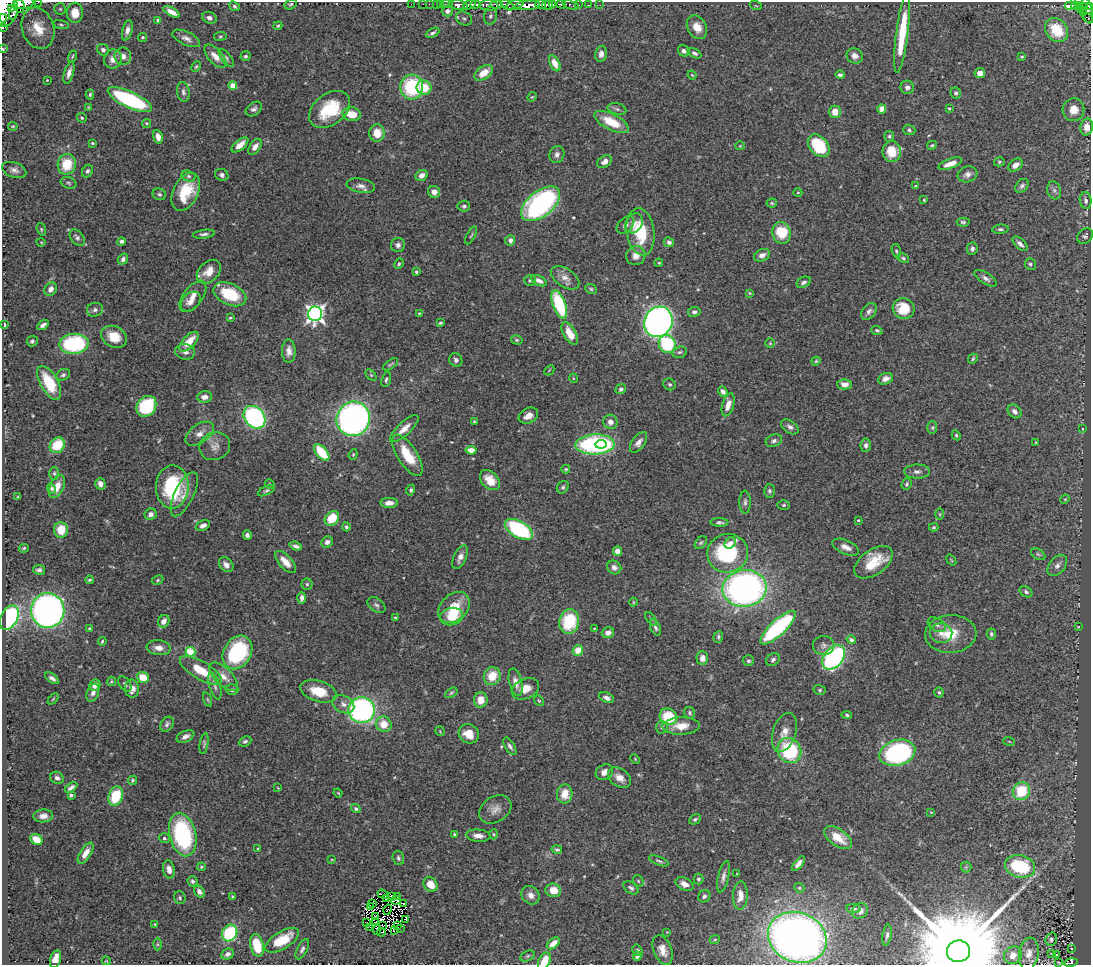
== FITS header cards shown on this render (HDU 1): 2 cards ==
NAXIS1  =                 1089
NAXIS2  =                  963

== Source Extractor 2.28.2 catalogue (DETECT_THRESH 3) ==
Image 1089 x 963 px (HDU 1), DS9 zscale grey, 1 PNG px = 1 image px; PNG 1093 x 967 px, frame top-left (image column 1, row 963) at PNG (2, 2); each listed source drawn as its Kron ellipse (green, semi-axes under 4 px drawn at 4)
Background 0.678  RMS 0.032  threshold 0.0966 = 3 sigma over >= 5 px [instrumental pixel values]
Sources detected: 487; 11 with non-positive FLUX_AUTO (blend fragments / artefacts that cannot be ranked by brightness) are neither listed nor drawn; the other 476 listed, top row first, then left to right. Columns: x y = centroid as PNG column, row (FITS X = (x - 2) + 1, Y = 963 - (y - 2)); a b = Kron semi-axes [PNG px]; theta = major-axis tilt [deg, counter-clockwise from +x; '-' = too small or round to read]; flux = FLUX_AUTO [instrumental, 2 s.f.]
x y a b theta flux
38 2 2 2 - 22
24 3 9 6 8 890
291 4 6 4 32 3.3
411 4 2 2 - 1.8
423 4 2 2 - 9.4
429 4 2 2 - 14
436 4 2 2 - 12
440 4 2 2 - 4.7
447 4 6 2 0 17
475 4 5 3 - 420
541 4 5 3 - 330
552 4 4 3 - 250
561 4 4 3 - 180
19 5 8 5 -77 750
458 5 9 4 -7 780
469 5 6 3 18 470
489 5 10 5 -3 300
497 5 6 4 -1 210
507 5 7 4 -35 340
515 5 9 4 19 430
527 5 12 4 6 1300
547 5 5 4 - 540
570 5 8 3 -18 94
579 5 2 2 - 10
588 5 3 2 - 21
600 5 3 2 - 5.3
1079 5 3 2 - 54
234 6 6 4 -38 4.3
756 6 6 3 -19 2.1
1070 6 5 3 - 110
1075 6 4 3 - 110
1084 6 3 2 - 56
1089 6 4 3 - 74
11 8 4 3 - 230
60 9 6 5 - 4.2
1081 9 4 3 - 65
5 11 16 12 73 3300
447 11 5 5 - 11
1087 11 13 5 -77 120
171 12 9 4 -30 18
13 13 7 3 80 370
75 13 10 8 90 38
1083 13 3 2 - 23
490 16 9 6 82 7.2
3 18 4 3 - 540
209 18 7 5 -22 8.5
464 18 8 6 -31 6.5
1088 18 5 2 - 95
158 21 4 4 - 8.1
61 24 8 3 -11 3.2
278 26 4 3 - 2.9
3 27 3 2 - 65
697 27 12 9 -61 23
38 28 21 16 -72 52
127 30 10 5 75 10
1056 30 13 10 -50 75
432 33 7 4 27 5.9
902 33 40 6 83 99
220 36 6 3 8 2.7
143 37 4 4 - 3.4
186 38 15 6 -25 12
2 48 3 2 - 14
103 50 6 5 - 6.4
684 51 6 5 - 6.8
695 53 7 4 -29 5.5
601 54 8 5 79 11
72 56 6 3 70 2.7
123 56 9 8 - 12
215 56 14 7 -47 19
246 56 5 5 - 3.9
855 56 8 7 - 11
1022 57 3 3 - 2.1
226 58 11 5 -52 4.8
113 59 9 9 - 18
555 63 8 5 -63 17
196 67 5 3 - 2.9
69 73 11 4 74 11
484 73 10 6 36 25
980 73 5 5 - 17
692 75 5 3 - 1.9
840 75 4 3 - 5.7
47 80 2 2 - 1.7
233 85 4 4 - 32
412 87 12 11 - 160
424 87 7 7 - 47
907 87 7 6 - 7.4
183 92 10 6 -81 7.1
956 93 5 5 - 4.7
90 94 5 4 - 3.4
532 97 5 4 - 2.3
130 100 24 8 -25 270
89 107 3 3 - 1.8
949 108 3 2 - 2.2
254 109 9 6 37 7.1
330 109 23 15 37 99
617 109 9 5 -15 5.4
882 109 5 4 - 18
1073 110 11 11 - 26
835 112 6 6 - 21
352 114 9 7 -10 35
82 118 5 4 - 4.1
612 122 19 8 -27 55
146 123 5 4 - 3.1
13 126 5 3 - 2.6
1087 127 8 6 78 18
909 130 6 5 - 4.2
377 133 8 7 - 38
889 136 5 5 - 3.8
158 137 7 4 -75 13
92 143 3 3 - 2.7
240 145 10 5 41 21
932 145 5 3 - 2.9
740 146 4 4 - 2
819 146 13 9 -48 120
255 147 9 5 54 13
892 152 10 9 - 44
557 154 9 7 71 8.5
605 162 8 5 36 13
999 162 5 4 - 3.3
67 164 10 9 - 64
950 164 12 5 20 20
1015 165 8 5 40 13
14 170 12 7 -19 11
87 171 6 5 - 6
968 174 10 7 18 10
222 175 7 6 - 5.9
422 175 6 5 - 13
188 176 7 5 -17 4.6
69 183 8 5 -19 4.7
361 186 14 7 -10 12
916 186 3 3 - 1.9
1022 186 8 5 46 6.2
1054 190 9 6 -75 7.9
186 192 20 12 64 77
434 192 6 6 - 9.9
798 192 4 3 - 1.6
159 194 7 5 -25 5.1
924 200 4 4 - 2.4
1086 200 9 6 -82 6.5
772 203 5 4 - 2.9
540 204 23 12 39 470
464 206 6 5 - 5.5
963 222 6 4 -3 4.1
634 223 10 8 60 14
626 225 10 7 45 9.5
41 229 6 4 -72 3.2
1000 229 8 4 5 4.7
641 232 24 14 -82 98
782 233 11 9 -78 84
204 234 11 4 7 5.9
471 235 10 3 62 3.1
1085 236 8 6 45 5.1
77 238 9 6 -52 6.7
510 240 5 5 - 7
121 241 4 3 - 6.1
41 242 4 3 - 1.7
669 242 5 5 - 7.4
1020 244 9 5 -45 9.8
398 245 7 7 - 7.7
972 249 6 5 - 6.9
896 251 7 4 -76 3.5
762 255 8 6 24 12
636 256 10 9 - 17
903 258 6 4 -28 4
123 259 6 5 - 7.1
659 263 4 4 - 2.5
399 264 5 3 - 3.3
1030 264 6 5 - 5.5
209 272 14 9 44 32
416 272 3 3 - 3
565 278 16 9 -33 17
986 278 13 5 -33 9.3
530 280 6 5 - 4
539 281 8 5 -28 13
804 282 7 5 27 6.6
51 289 7 5 54 13
591 289 6 4 -27 3.3
749 293 4 3 - 2.3
230 294 17 10 -25 100
193 296 18 9 52 21
191 301 11 8 44 14
559 304 15 6 -70 140
904 308 11 10 - 56
95 310 8 7 - 7.5
869 311 9 6 50 8.2
694 312 6 5 - 6.2
419 313 4 4 - 2.1
315 314 7 7 - 970
230 318 4 3 - 2.5
658 322 15 14 - 1000
440 323 4 3 - 3
4 325 4 3 - 3.6
43 325 6 3 33 7.6
877 330 5 4 - 4.2
570 333 12 6 -60 32
114 337 13 10 -26 41
517 340 6 4 -16 3.3
32 341 6 5 - 4.6
189 342 12 6 46 41
770 343 5 5 - 2.6
74 344 14 10 4 220
667 344 9 8 - 140
289 351 11 7 -90 15
185 352 10 7 -10 11
680 352 7 5 16 4.6
973 359 5 3 - 3.5
456 360 7 6 - 7.6
816 361 4 4 - 2.9
390 364 9 3 34 3.4
549 370 6 2 45 1.7
63 375 7 5 27 5.2
371 375 6 4 -45 3.2
573 378 5 3 - 1.7
386 379 8 4 72 4.4
885 379 8 5 22 12
49 383 18 8 -61 80
669 384 6 5 - 4.2
845 384 7 5 0 16
621 389 5 5 - 6
723 391 5 4 - 9.5
205 397 7 5 4 14
728 405 12 5 74 19
146 406 11 9 52 160
1015 411 8 6 -45 11
528 416 10 7 29 16
254 417 12 9 -49 360
353 419 17 16 - 860
474 421 3 2 - 2
610 422 7 7 - 12
790 427 10 6 -35 8
932 428 6 5 - 3.3
404 429 18 6 43 21
1083 429 4 3 - 1.8
200 434 16 9 35 18
956 435 5 4 - 3.6
774 441 8 6 21 7.1
638 442 12 6 53 12
1036 442 4 3 - 1.9
595 444 19 10 2 370
601 444 5 3 - 68
57 445 8 7 - 61
866 445 7 5 84 8.6
215 446 16 13 21 20
471 450 5 4 - 19
322 452 10 5 -50 79
353 454 5 4 - 2.8
407 455 23 9 -57 67
566 469 4 3 - 2.9
917 472 13 7 1 9.5
54 473 6 5 - 3.9
490 480 11 8 -47 30
100 484 6 5 - 14
270 484 5 4 - 2.6
907 484 6 5 - 3.8
57 487 12 7 63 27
172 487 21 16 89 170
563 487 7 5 48 4.3
51 488 5 4 - 4.3
411 490 5 4 - 4.1
266 491 9 4 25 4.6
769 491 7 5 -88 4.7
184 494 24 9 64 26
18 497 4 3 - 3.4
1065 499 5 4 - 2
745 502 11 5 90 7
389 503 8 5 2 14
784 505 6 5 - 3.7
151 514 6 5 - 9.2
940 514 6 4 -90 2.7
332 518 8 6 49 58
858 520 3 2 - 2.6
720 522 9 4 -1 5.7
203 525 7 5 26 9.7
346 527 4 4 - 5.6
934 527 4 3 - 2.7
519 529 15 8 -30 240
61 530 7 7 - 44
247 535 5 4 - 6.8
327 542 6 5 - 9
701 543 7 5 48 4
730 543 6 5 - 10
296 546 6 4 -19 7
846 547 14 7 -23 15
24 548 5 3 - 2.9
617 551 5 4 - 18
728 553 20 19 - 210
1038 554 8 5 -30 4.2
460 557 12 6 65 13
951 560 6 3 -54 2.2
285 562 14 6 -48 24
873 562 22 12 35 70
226 565 8 6 -47 13
1057 565 12 8 52 11
614 567 7 6 - 9.6
39 570 6 5 - 6.5
89 580 4 3 - 3.2
158 580 6 4 29 2.9
307 584 5 5 - 3.7
745 588 22 18 8 890
1026 592 7 5 -33 5.3
302 598 6 4 88 7.4
633 602 4 3 - 1.9
376 605 10 6 -37 6.1
454 607 18 13 45 58
48 610 17 16 - 970
452 616 11 8 11 47
9 618 13 8 61 300
395 618 3 3 - 2.4
651 619 7 4 -54 3.8
164 621 6 5 - 14
569 622 12 10 76 110
937 625 10 6 -33 8.9
1078 627 3 2 - 1.3
89 628 4 3 - 2.6
655 628 8 5 -65 6.3
778 628 23 7 43 290
594 629 3 3 - 2
608 633 6 5 - 15
941 633 11 10 - 18
951 634 25 19 4 63
991 634 5 4 - 5.1
718 637 6 5 - 4.1
851 640 5 4 - 5.7
102 641 4 3 - 2.7
824 645 11 9 4 9.9
159 648 12 7 -7 17
578 650 5 5 - 33
190 652 5 4 - 100
237 652 18 13 58 230
834 657 14 9 50 460
702 658 7 6 - 12
773 660 7 5 37 6.1
748 661 5 5 - 4.3
201 670 24 9 -30 61
492 676 9 8 - 42
143 677 6 5 - 41
224 677 18 8 -45 22
52 678 8 4 -36 7.8
111 681 4 3 - 2.3
516 682 14 6 -76 17
125 684 8 5 -54 5.2
95 685 6 5 - 14
215 686 14 5 -73 9
132 689 9 7 -88 17
525 689 14 10 25 27
232 690 6 5 - 6.4
820 690 6 5 - 3.5
318 691 19 10 -17 48
939 692 5 4 - 3.8
93 693 9 6 70 9.4
451 693 7 4 30 3.4
607 698 8 4 -24 8.3
53 699 6 4 46 2.4
207 699 7 3 -71 3.5
481 700 7 6 - 28
539 701 6 4 -53 2.7
343 704 11 8 -28 14
362 710 13 13 - 560
690 713 6 5 - 4.5
847 715 5 4 - 3.8
668 717 9 8 - 100
167 724 8 6 54 5.8
384 724 8 7 - 35
681 726 18 8 1 33
662 727 6 6 - 5.8
440 731 5 3 - 1.9
784 732 20 11 72 28
469 734 10 9 - 34
185 736 9 5 25 10
245 741 6 5 - 5.3
1009 741 6 3 -20 2.3
204 744 10 3 82 4.1
510 746 10 4 -58 6.7
789 751 13 11 -57 170
897 753 18 12 16 390
635 759 5 3 - 1.9
604 772 9 7 31 14
57 778 7 6 - 7.7
619 778 13 9 -35 19
133 780 5 4 - 3.1
71 787 7 3 34 6.7
278 788 3 2 - 1.3
1021 791 9 8 - 89
338 793 4 3 - 1.9
565 794 9 7 89 32
71 795 4 3 - 5.2
116 796 10 7 69 83
356 809 5 4 - 4.8
495 809 17 12 31 19
931 812 3 2 - 1.7
43 816 10 6 2 14
695 819 6 4 29 4.2
454 834 4 3 - 3.5
493 834 5 3 - 2.4
183 835 22 13 -76 270
478 836 12 6 -4 15
164 838 5 5 - 3.6
838 838 16 8 -36 42
36 839 6 5 - 36
258 849 4 3 - 2.1
557 849 5 4 - 4.1
86 853 12 5 58 21
398 858 7 5 -73 5
332 859 3 2 - 1.7
659 861 11 4 -22 4.6
798 864 9 4 52 10
1020 866 15 11 -13 150
201 867 4 3 - 2.6
966 867 5 5 - 3.6
169 869 9 6 -78 14
737 874 3 3 - 1.8
723 877 16 5 78 10
699 879 5 5 - 4.9
192 881 5 5 - 4.4
638 881 6 5 - 2.9
431 884 8 6 -48 33
684 884 10 6 -25 14
631 888 8 5 -35 6.1
799 888 5 4 - 3.3
553 890 8 6 -14 28
199 892 6 4 -55 8.6
383 894 5 3 - 5.9
531 895 10 8 -45 14
233 896 3 3 - 2.6
704 896 6 5 - 6.5
740 896 14 7 87 22
391 897 3 2 - 1.6
398 897 2 2 - 1
180 898 6 5 - 4
386 899 3 2 - 3.6
396 900 5 2 - 4.8
373 904 3 2 - 0.17
404 904 3 2 - 2.7
370 906 3 2 - 2
388 909 5 2 - 0.44
854 909 7 4 -9 5
860 911 8 7 - 11
376 916 2 2 - 0.15
405 919 3 2 - 3.2
367 922 2 2 - 0.27
375 922 3 2 - 3.2
155 924 3 3 - 1.9
398 925 3 2 - 5.8
382 926 2 2 - 2
370 927 2 2 - 0.9
400 928 2 2 - 1.9
377 930 5 2 - 1.7
394 931 3 2 - 2.8
381 932 4 2 - 2.4
667 932 3 3 - 1.4
230 933 8 7 - 150
887 935 10 4 81 5.6
797 937 30 24 -22 1500
715 939 5 3 - 1.9
1051 939 7 5 70 4.8
282 940 19 8 32 58
553 943 7 4 40 23
157 944 6 4 89 3.3
257 945 11 6 -76 59
302 949 11 5 63 6.4
1072 949 4 3 - 4.7
637 950 6 4 -59 3.9
663 950 15 9 -69 23
958 951 11 11 - 81000
228 954 6 5 - 7.8
1029 954 16 9 82 19
1051 954 3 3 - 5.5
1013 955 9 8 - 14
1057 955 3 2 - 3.4
528 956 7 5 27 4.2
637 956 4 4 - 6.1
55 959 9 5 73 21
106 961 4 4 - 2
544 961 9 5 62 36
1058 962 3 2 - 1.6
1071 962 7 4 12 64
At the frame edge (FLAGS 8, measured only in part): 11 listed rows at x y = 38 2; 24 3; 1089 6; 5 11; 3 18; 3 27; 2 48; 1087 127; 958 951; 544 961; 1071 962
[11 non-positive-flux detections neither listed nor drawn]